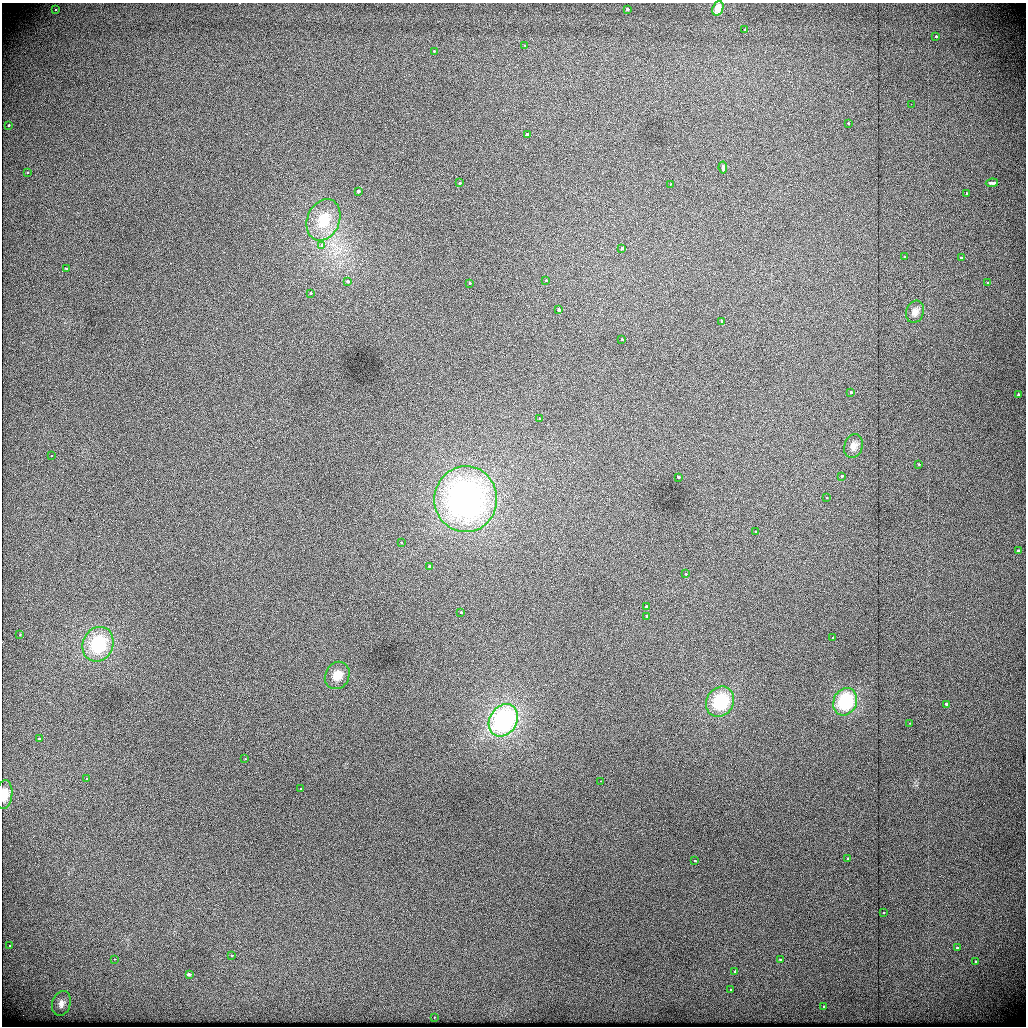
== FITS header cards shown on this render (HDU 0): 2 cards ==
NAXIS1  =                 1024          /
NAXIS2  =                 1024          /

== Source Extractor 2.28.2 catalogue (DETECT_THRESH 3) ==
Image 1024 x 1024 px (HDU 0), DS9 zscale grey, 1 PNG px = 1 image px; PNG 1028 x 1028 px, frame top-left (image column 1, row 1024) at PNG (2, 3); each listed source drawn as its Kron ellipse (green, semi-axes under 4 px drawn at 4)
Background 447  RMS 2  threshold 6.01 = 3 sigma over >= 5 px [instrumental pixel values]
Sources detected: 81; all 81 listed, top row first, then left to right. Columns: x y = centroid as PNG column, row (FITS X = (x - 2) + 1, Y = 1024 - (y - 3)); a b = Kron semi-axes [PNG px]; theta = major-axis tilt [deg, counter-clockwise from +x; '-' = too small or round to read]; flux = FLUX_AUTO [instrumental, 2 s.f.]
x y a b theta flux
718 8 7 5 69 730
627 9 3 3 - 990
56 10 3 3 - 170
744 29 4 4 - 190
936 36 3 3 - 260
525 45 3 3 - 150
434 51 3 3 - 250
911 104 2 2 - 81
848 123 3 3 - 280
9 125 3 2 - 230
527 134 3 3 - 2100
723 168 6 3 -82 2500
27 172 3 3 - 280
459 183 3 3 - 720
992 183 6 3 8 1800
671 184 3 3 - 180
358 191 3 3 - 3000
967 193 3 2 - 220
323 220 21 16 67 4800
322 246 4 4 - 630
622 248 3 3 - 1300
904 257 3 3 - 270
961 257 3 3 - 350
66 269 3 3 - 540
347 281 3 3 - 730
545 281 3 3 - 320
987 282 3 2 - 210
469 283 3 3 - 460
311 293 3 3 - 390
559 310 3 3 - 2400
915 312 11 8 72 850
722 321 3 3 - 320
622 339 3 3 - 490
851 392 3 3 - 1400
1018 395 3 3 - 770
540 419 4 3 - 240
853 446 12 9 72 910
51 456 3 2 - 200
919 464 3 3 - 220
842 476 3 2 - 340
678 478 3 3 - 600
826 498 3 3 - 170
466 499 33 31 87 45000
756 532 3 3 - 350
401 542 3 2 - 390
1018 551 3 3 - 890
429 566 3 3 - 4100
686 574 3 2 - 240
646 606 3 3 - 640
461 612 3 3 - 270
647 616 3 3 - 390
20 635 3 3 - 250
833 637 3 2 - 260
98 644 18 15 66 10000
337 675 14 12 61 2000
720 702 16 13 58 9300
845 702 14 11 65 9500
946 704 3 3 - 500
503 720 17 13 57 22000
910 723 2 2 - 77
39 739 3 3 - 1800
245 759 2 2 - 1500
87 778 3 2 - 230
600 781 2 2 - 930
301 789 3 3 - 290
4 794 14 8 83 2000
848 858 3 3 - 290
694 860 3 3 - 360
883 913 3 2 - 170
9 945 3 2 - 450
957 948 3 3 - 290
232 955 3 3 - 310
114 959 3 2 - 170
780 960 3 3 - 1500
976 961 3 3 - 610
735 972 3 3 - 480
189 974 4 3 - 3500
731 989 3 3 - 220
61 1003 13 9 74 850
824 1006 3 2 - 560
434 1017 2 2 - 530
At the frame edge (FLAGS 8, measured only in part): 1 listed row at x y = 4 794